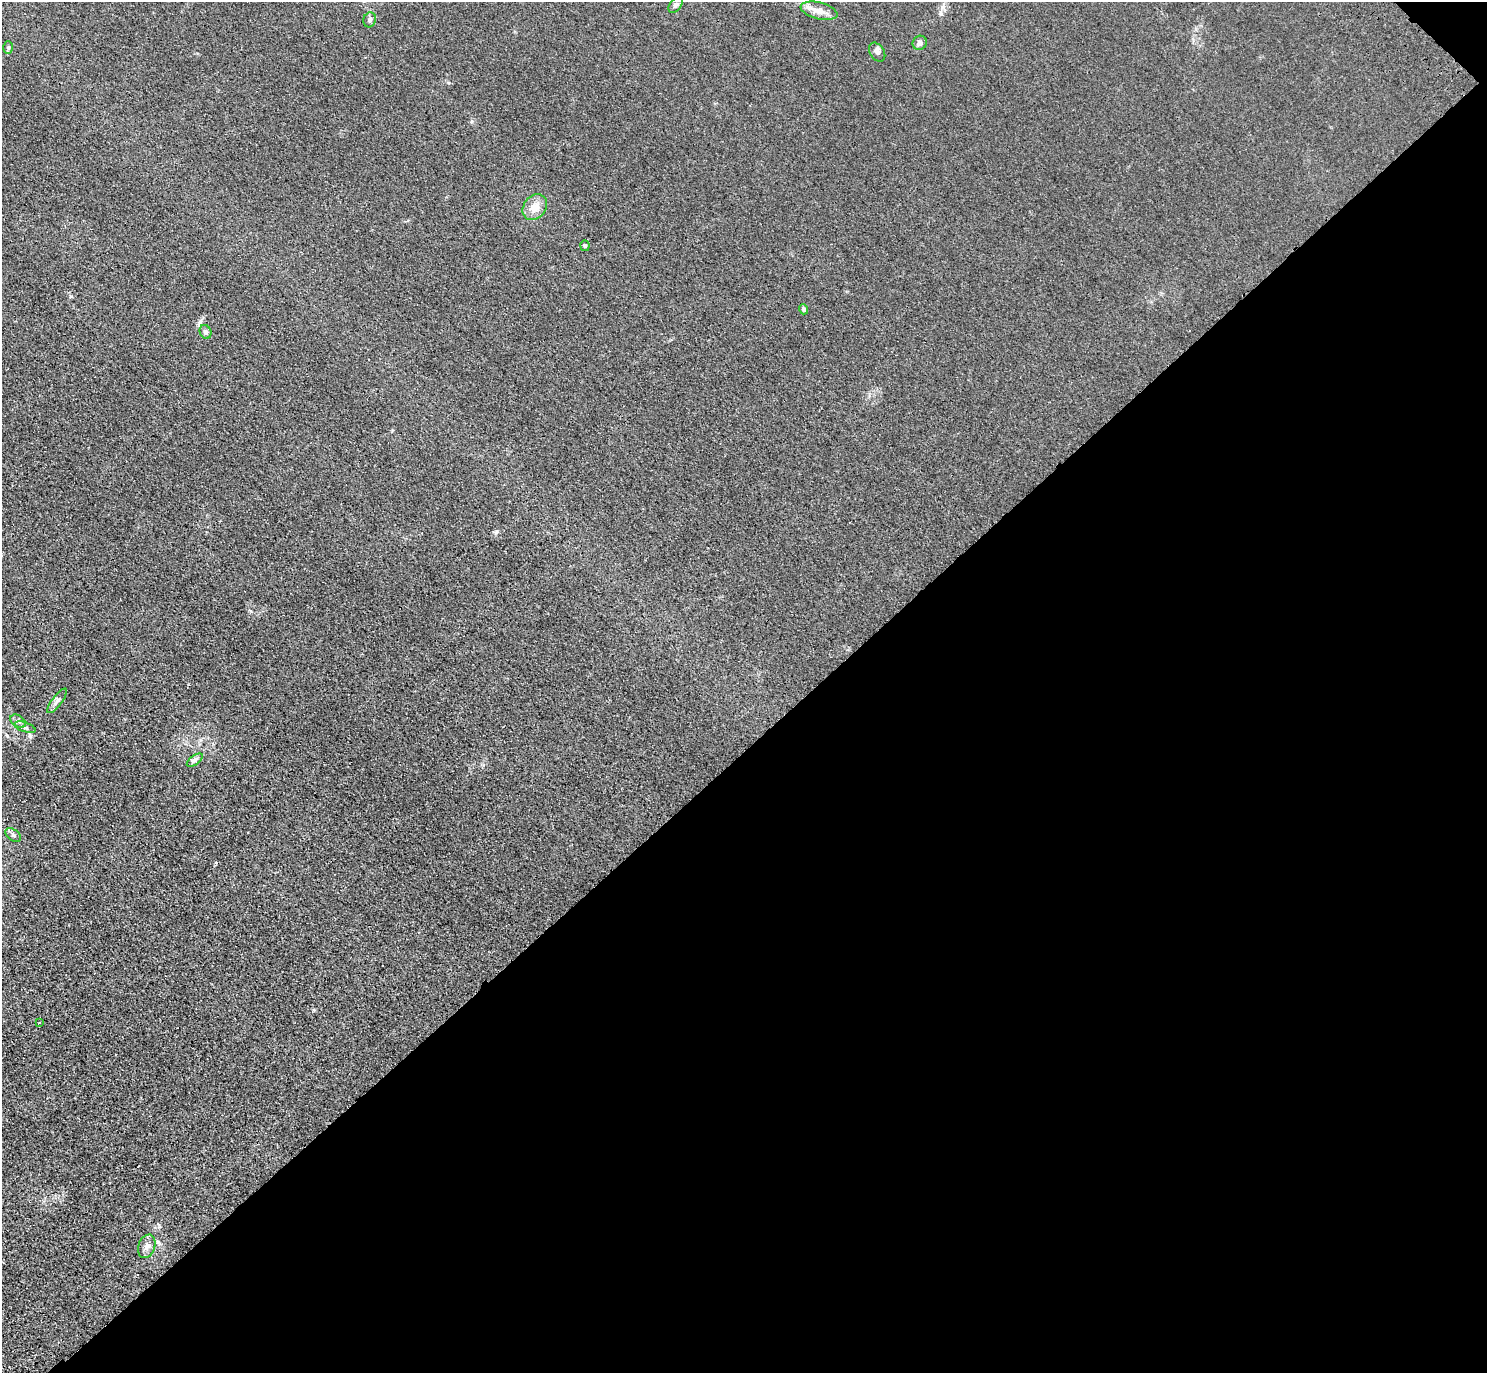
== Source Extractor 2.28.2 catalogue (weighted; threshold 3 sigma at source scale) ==
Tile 12 of 4 x 4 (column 4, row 3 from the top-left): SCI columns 4545-6029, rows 1759-3129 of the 6120 x 6120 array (HDU 1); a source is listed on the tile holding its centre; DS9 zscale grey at full resolution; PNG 1489 x 1375 px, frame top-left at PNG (2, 2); each listed source drawn as its Kron ellipse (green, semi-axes under 4 px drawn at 4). Shown black and unused: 46% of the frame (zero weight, under 3 of 4 exposures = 6% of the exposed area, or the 3 px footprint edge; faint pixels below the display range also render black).
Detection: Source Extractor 2.28.2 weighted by HDU 2 'WHT'; one run over the whole footprint, this tile lists its part. Background 0.0132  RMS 0.0053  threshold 0.024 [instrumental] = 3 sigma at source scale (4.5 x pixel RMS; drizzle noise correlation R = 1.50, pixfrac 1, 0.05/0.05 arcsec/px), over >= 5 px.
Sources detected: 17; all 17 listed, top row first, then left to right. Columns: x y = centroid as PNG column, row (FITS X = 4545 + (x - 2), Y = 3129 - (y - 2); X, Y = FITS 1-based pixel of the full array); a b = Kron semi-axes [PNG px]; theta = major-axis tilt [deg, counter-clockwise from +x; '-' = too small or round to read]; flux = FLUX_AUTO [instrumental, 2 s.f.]
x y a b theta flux
676 5 9 5 53 1.4
819 11 19 8 -14 5.5
370 20 7 6 - 1.4
920 43 7 6 - 2.4
8 47 6 5 - 0.89
877 52 10 7 -56 1.9
535 207 14 11 53 5.5
585 246 5 4 - 0.71
803 309 5 4 - 0.89
205 332 7 5 -67 1.7
57 701 15 5 53 1.9
18 721 8 5 -32 1.5
25 727 11 5 -18 1.6
195 760 9 4 36 1.5
13 835 9 5 -36 1.3
39 1023 2 2 - 0.59
147 1246 12 8 72 3.1
Unlisted compact peaks at least as high as the median listed source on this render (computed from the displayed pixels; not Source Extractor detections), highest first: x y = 496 532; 313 1010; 71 296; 472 121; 483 765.